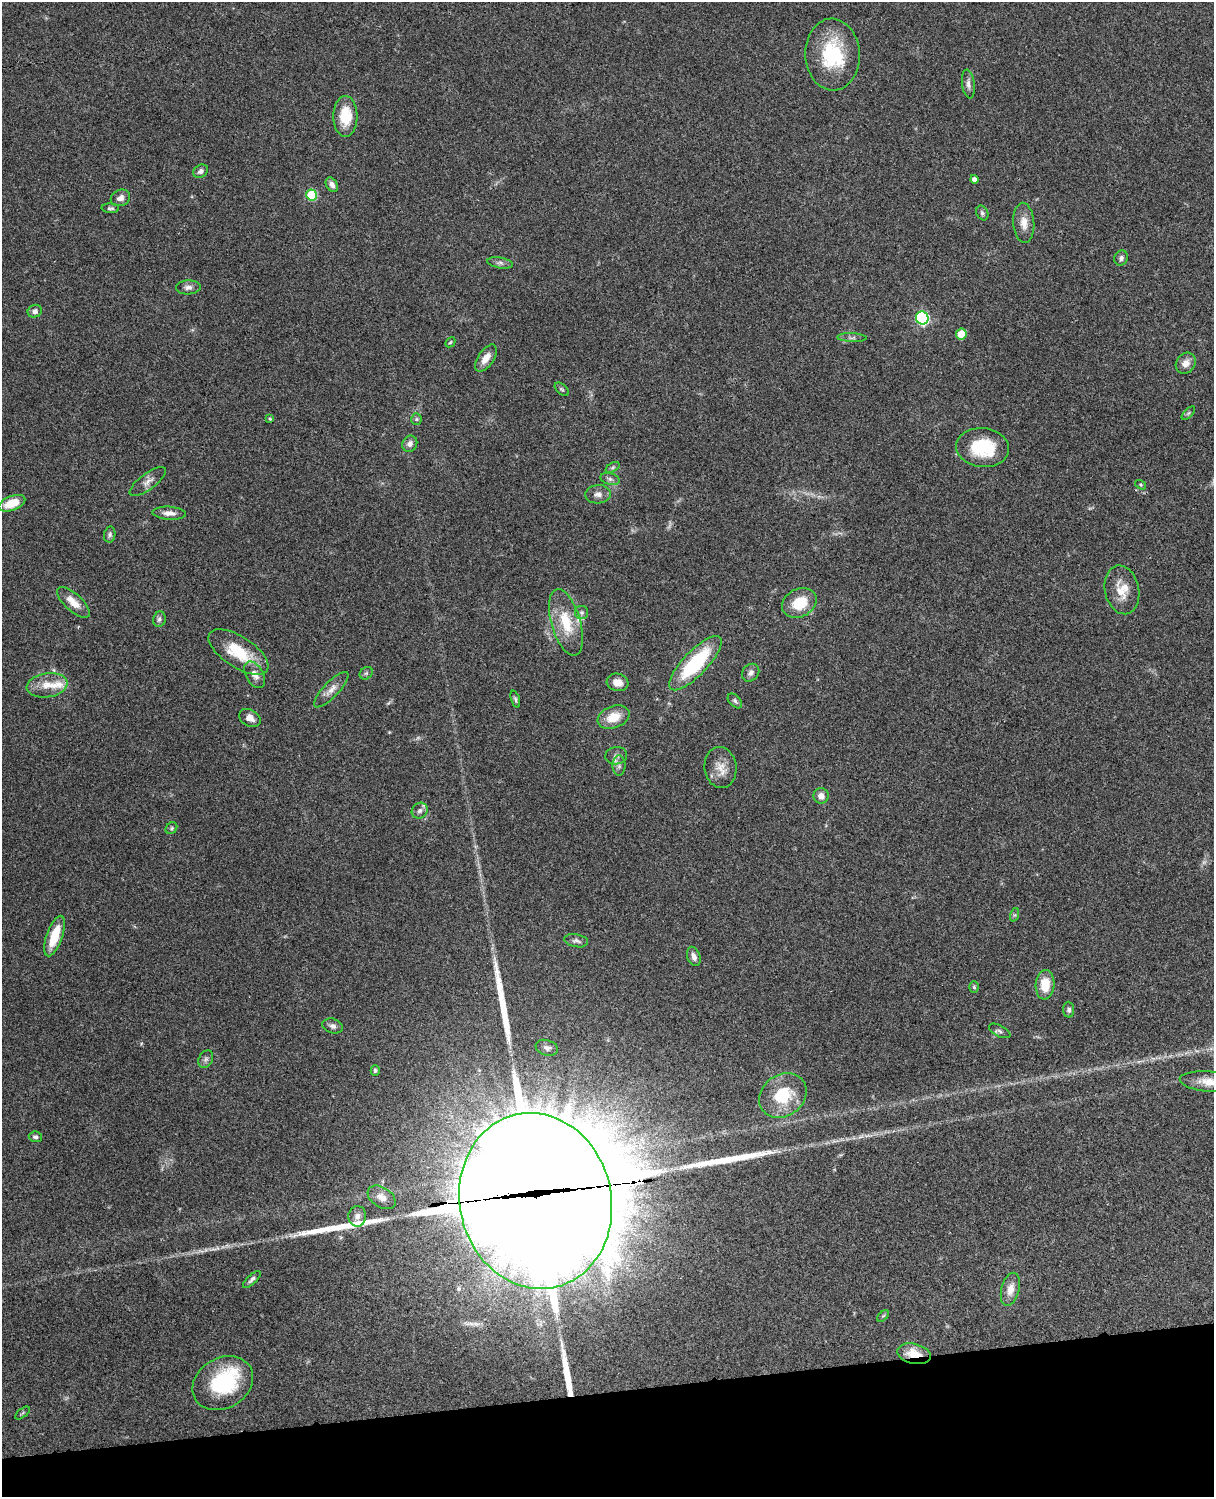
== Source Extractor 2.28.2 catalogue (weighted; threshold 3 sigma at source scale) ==
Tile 10 of 4 x 3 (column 2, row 3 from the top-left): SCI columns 1333-2544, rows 279-1773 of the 5087 x 4929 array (HDU 1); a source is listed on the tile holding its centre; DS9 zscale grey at full resolution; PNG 1216 x 1499 px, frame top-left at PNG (2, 2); each listed source drawn as its Kron ellipse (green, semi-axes under 4 px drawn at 4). Shown black and unused: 7% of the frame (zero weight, under 3 of 4 exposures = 6% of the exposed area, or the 3 px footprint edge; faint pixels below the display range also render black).
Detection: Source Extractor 2.28.2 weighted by HDU 2 'WHT'; one run over the whole footprint, this tile lists its part. Background 0.077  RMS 0.0059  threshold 0.0267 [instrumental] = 3 sigma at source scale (4.5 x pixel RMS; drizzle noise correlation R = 1.50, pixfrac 1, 0.05/0.05 arcsec/px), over >= 5 px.
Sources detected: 94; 1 too faint to see at this stretch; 2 inside a brighter object's white glare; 4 long thin detections or spike segments (spike, bleed or trail) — neither listed nor drawn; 4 inside a brighter listed object's ellipse — not listed separately; the other 83 listed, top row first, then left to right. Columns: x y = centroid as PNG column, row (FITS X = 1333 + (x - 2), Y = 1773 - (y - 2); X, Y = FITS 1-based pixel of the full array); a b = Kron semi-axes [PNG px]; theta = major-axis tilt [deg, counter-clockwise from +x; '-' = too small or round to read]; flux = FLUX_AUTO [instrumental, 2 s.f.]
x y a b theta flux
833 55 36 27 -87 39
968 84 14 6 -82 2.5
345 116 20 12 -90 16
201 171 8 6 33 1.9
974 179 4 4 - 2.4
332 185 8 5 -57 2.7
312 195 5 5 - 32
120 198 10 8 23 2.9
110 208 9 5 -3 1.2
982 213 8 5 -64 1.3
1024 223 20 10 -86 6.4
1121 258 8 6 66 2
500 263 13 5 -10 2
188 287 12 7 2 2.6
35 311 7 6 - 2
922 318 6 6 - 78
961 334 5 5 - 14
852 338 15 4 -2 1.9
450 342 6 4 44 0.72
486 358 15 8 56 5.9
1186 363 11 9 54 4.5
562 389 8 5 -43 1
1188 413 8 3 45 0.88
270 419 4 3 - 0.7
416 419 6 5 - 0.99
410 444 8 7 - 2.8
983 448 26 19 -6 28
613 467 7 4 31 1.1
610 479 10 6 -15 1.8
148 481 22 8 36 4
1141 485 6 3 -32 0.64
598 494 13 9 5 3.4
12 503 14 7 20 13
169 513 17 6 -3 3.8
110 534 8 5 79 1.5
1122 590 24 17 -78 11
73 602 20 8 -42 8.4
799 603 18 14 28 17
582 612 6 6 - 1.6
159 619 8 6 73 1.6
566 622 34 14 -74 20
238 652 34 15 -33 23
695 663 36 12 46 46
366 673 7 5 43 1.1
751 673 10 8 49 2.4
255 675 14 8 -61 4.6
617 682 11 8 -15 4.8
47 685 20 12 9 9.6
331 690 23 7 46 5
515 699 9 4 -73 1
735 701 9 5 -46 1.4
613 717 16 11 22 10
250 718 11 8 -30 3.9
616 756 11 8 7 2.5
619 766 10 6 -90 2.3
720 767 21 16 -84 8
821 796 8 7 - 3.6
420 811 8 7 - 2.1
171 828 6 5 - 0.92
1014 915 7 4 71 0.9
54 936 21 8 71 16
576 941 12 6 -10 2
694 956 10 6 -70 2.9
1045 985 15 9 86 12
974 987 5 4 - 0.94
1069 1010 8 5 -86 1.5
333 1026 10 7 -19 2.2
1000 1031 11 5 -27 1.6
547 1048 11 7 -16 2.3
206 1059 9 6 61 1.7
375 1070 5 4 - 1.2
1209 1082 29 10 -5 9.3
783 1095 25 20 36 25
35 1137 7 5 -6 1.4
382 1197 15 10 -32 5.4
536 1201 88 76 -77 21000
357 1216 10 9 - 3.3
252 1279 11 4 44 1.8
1010 1289 17 9 75 6
883 1316 7 4 44 0.84
914 1354 17 10 -13 12
223 1383 32 25 30 43
23 1413 9 2 40 0.67
Overlapping masked pixels (flux is a lower limit): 2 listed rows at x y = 536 1201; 914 1354
Isophote crosses this tile's border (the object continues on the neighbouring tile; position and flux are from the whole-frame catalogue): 1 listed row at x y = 1209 1082